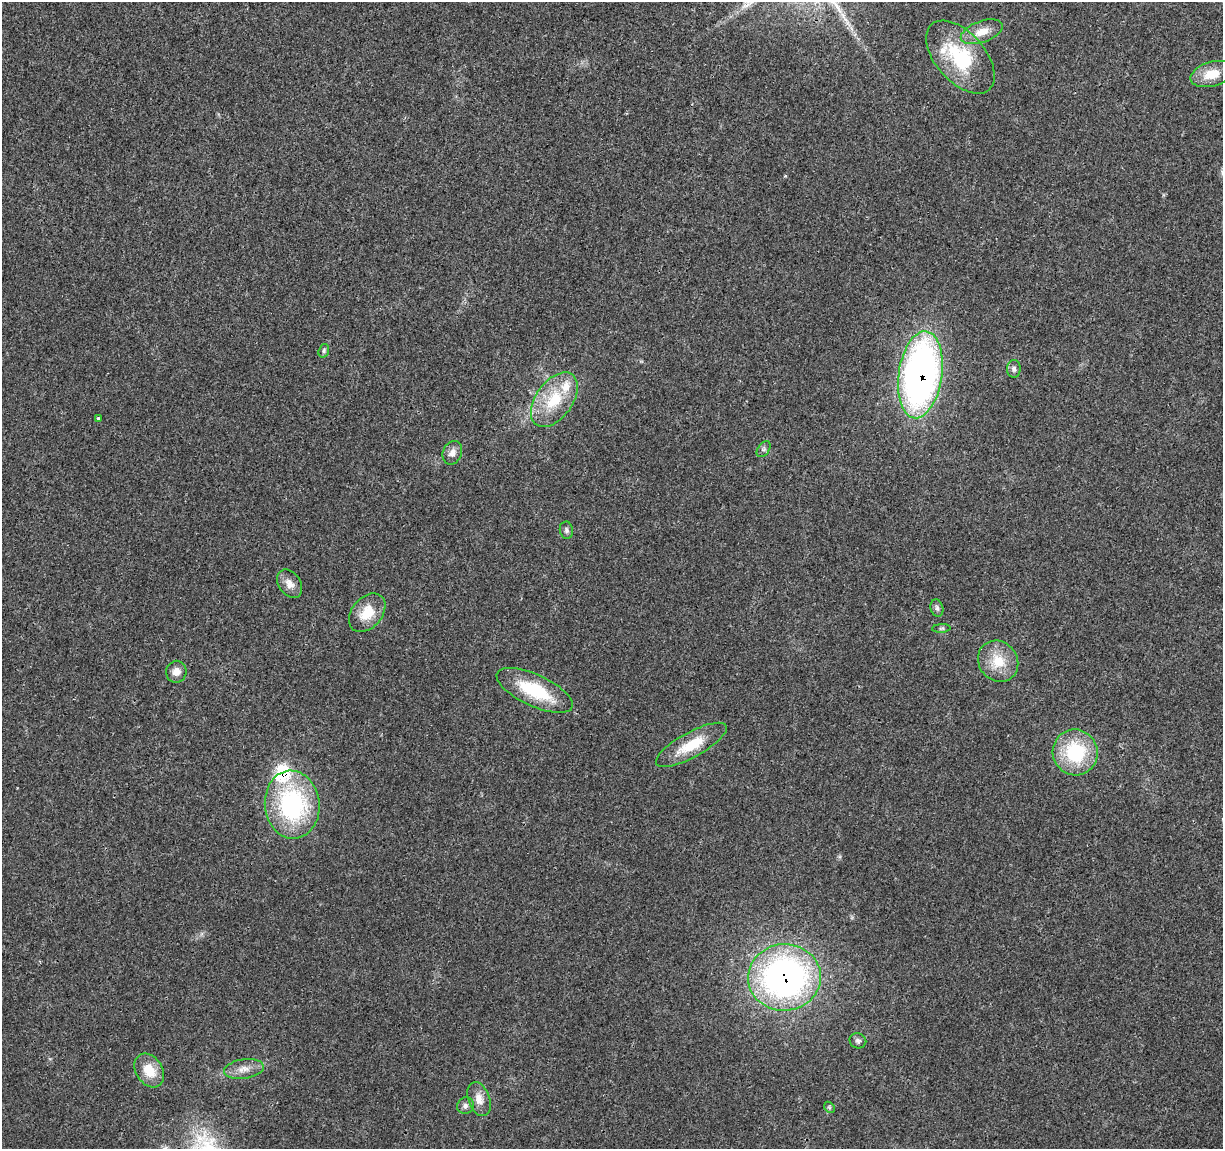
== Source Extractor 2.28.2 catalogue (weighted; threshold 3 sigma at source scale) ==
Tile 10 of 4 x 4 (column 2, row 3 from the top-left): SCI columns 1227-2447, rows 1379-2525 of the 4900 x 5106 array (HDU 1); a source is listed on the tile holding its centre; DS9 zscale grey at full resolution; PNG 1225 x 1151 px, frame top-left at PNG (2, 2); each listed source drawn as its Kron ellipse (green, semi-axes under 4 px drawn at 4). Shown black and unused: <1% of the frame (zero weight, under 3 of 4 exposures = <1% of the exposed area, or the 3 px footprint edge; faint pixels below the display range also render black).
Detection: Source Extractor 2.28.2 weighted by HDU 2 'WHT'; one run over the whole footprint, this tile lists its part. Background 0.0199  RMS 0.0029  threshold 0.0128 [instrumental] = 3 sigma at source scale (4.5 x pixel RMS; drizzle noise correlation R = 1.50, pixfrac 1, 0.0396/0.0396 arcsec/px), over >= 5 px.
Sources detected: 30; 2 inside a brighter listed object's ellipse — not listed separately; the other 28 listed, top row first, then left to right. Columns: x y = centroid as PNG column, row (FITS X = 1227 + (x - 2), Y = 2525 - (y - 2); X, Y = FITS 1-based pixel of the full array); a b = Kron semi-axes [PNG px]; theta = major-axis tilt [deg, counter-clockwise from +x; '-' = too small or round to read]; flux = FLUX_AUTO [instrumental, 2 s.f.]
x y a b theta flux
982 32 22 10 20 4.1
960 57 43 24 -49 21
1212 74 22 12 16 5.7
324 351 7 5 71 0.59
1014 369 9 7 87 0.93
920 375 44 21 82 140
554 400 31 18 54 12
98 418 4 3 - 0.43
764 449 9 5 55 0.77
452 453 12 9 67 1.8
566 530 8 6 -81 0.82
290 584 15 11 -55 2.6
937 608 9 6 -72 0.85
367 613 22 15 49 6.7
941 628 9 4 2 0.48
998 661 21 19 -52 7.4
176 672 11 10 - 2.3
535 690 41 16 -25 16
691 745 40 12 29 9.4
1075 752 23 22 - 19
292 805 34 27 -84 39
784 977 36 33 4 100
858 1041 8 7 - 0.87
244 1069 20 9 8 3
149 1070 18 13 -57 6.2
479 1099 18 10 -71 2.9
465 1106 8 8 - 1
829 1107 6 4 -46 0.43
Overlapping masked pixels (flux is a lower limit): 2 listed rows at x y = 920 375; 784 977
Unlisted compact peaks at least as high as the median listed source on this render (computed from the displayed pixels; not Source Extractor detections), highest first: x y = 785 176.